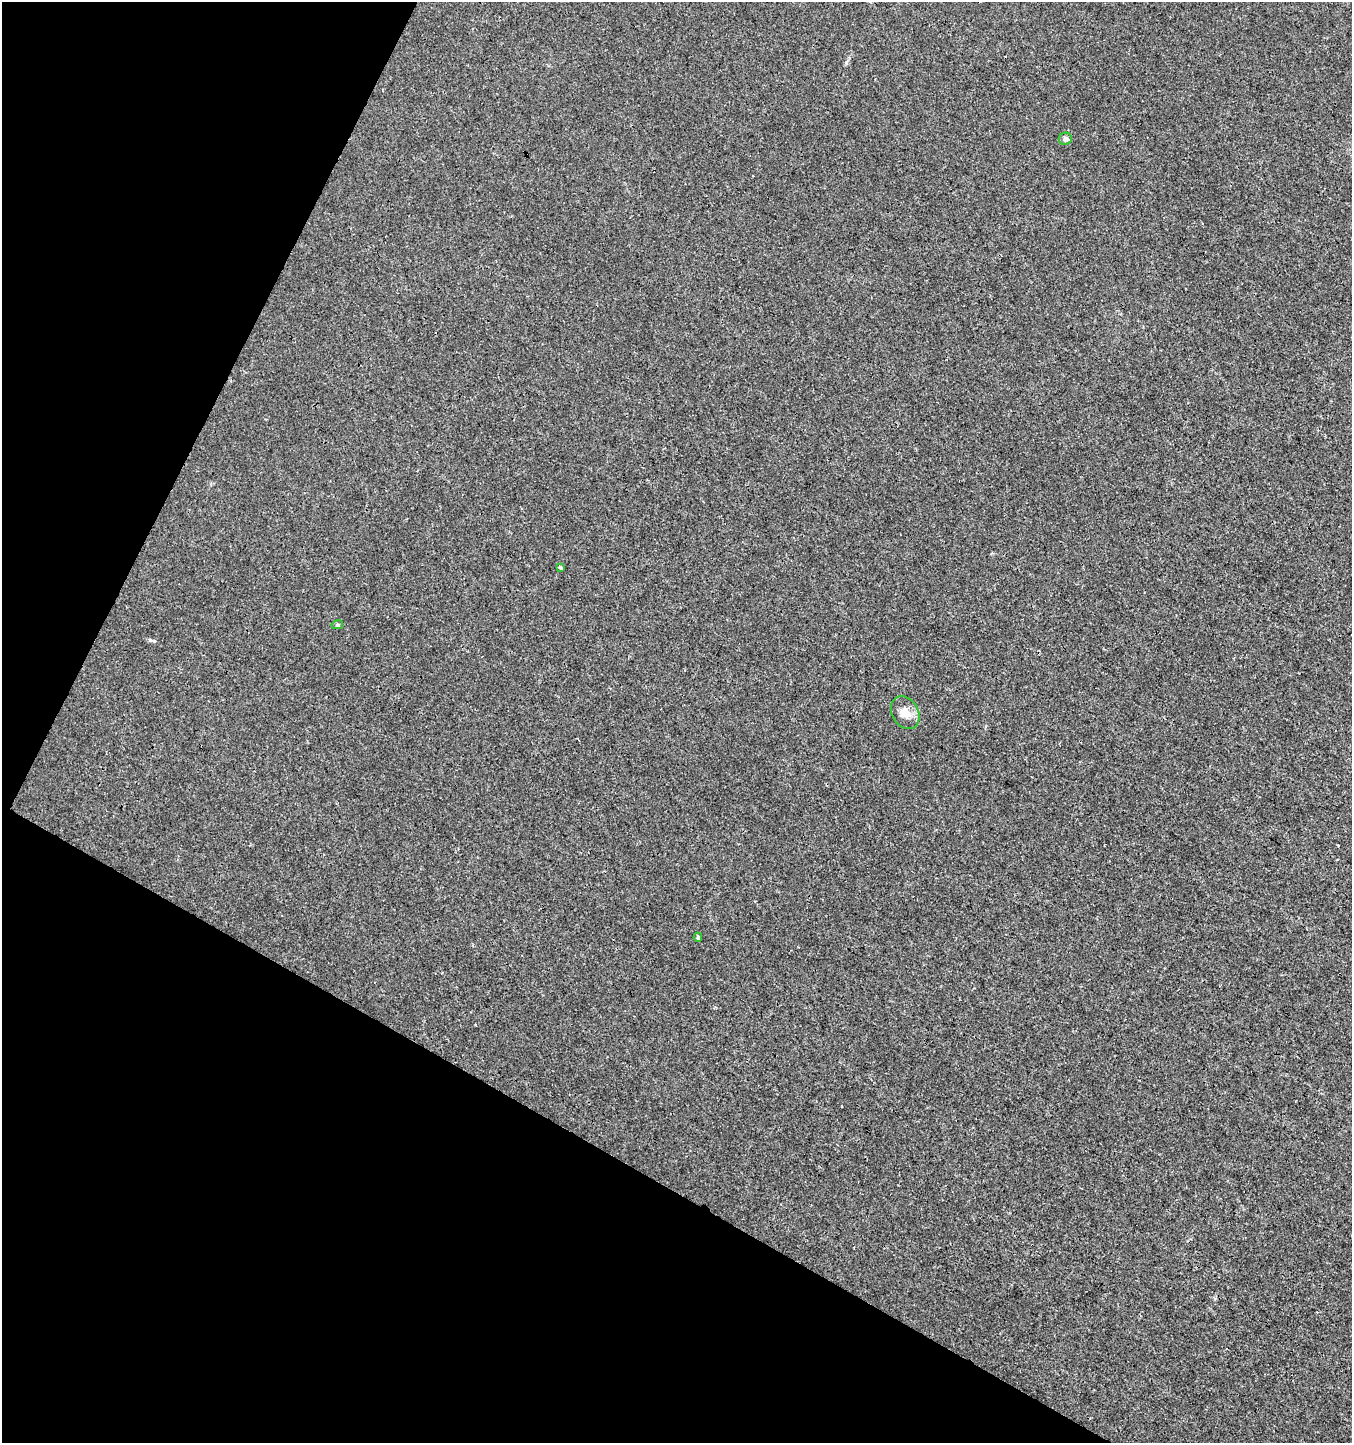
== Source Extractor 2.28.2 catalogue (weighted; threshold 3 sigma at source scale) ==
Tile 9 of 4 x 4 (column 1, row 3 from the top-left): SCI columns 199-1548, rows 1448-2888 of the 5865 x 5770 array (HDU 1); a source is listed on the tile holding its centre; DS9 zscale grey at full resolution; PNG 1354 x 1445 px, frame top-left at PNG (2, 2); each listed source drawn as its Kron ellipse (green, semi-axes under 4 px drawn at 4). Shown black and unused: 27% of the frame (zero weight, under 3 of 4 exposures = <1% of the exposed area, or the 3 px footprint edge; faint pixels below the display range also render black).
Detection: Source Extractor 2.28.2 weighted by HDU 2 'WHT'; one run over the whole footprint, this tile lists its part. Background 2.56e-04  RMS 0.0013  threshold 0.00598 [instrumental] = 3 sigma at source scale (4.5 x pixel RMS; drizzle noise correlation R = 1.50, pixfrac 1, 0.0396/0.0396 arcsec/px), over >= 5 px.
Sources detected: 5; all 5 listed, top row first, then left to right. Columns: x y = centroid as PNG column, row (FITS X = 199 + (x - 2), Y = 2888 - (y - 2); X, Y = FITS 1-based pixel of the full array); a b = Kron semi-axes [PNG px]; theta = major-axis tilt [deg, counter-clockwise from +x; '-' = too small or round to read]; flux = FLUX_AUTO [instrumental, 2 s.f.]
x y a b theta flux
1065 139 6 6 - 0.51
561 568 4 3 - 0.94
337 625 6 4 12 0.17
905 713 17 13 -59 1.5
698 937 4 4 - 0.18